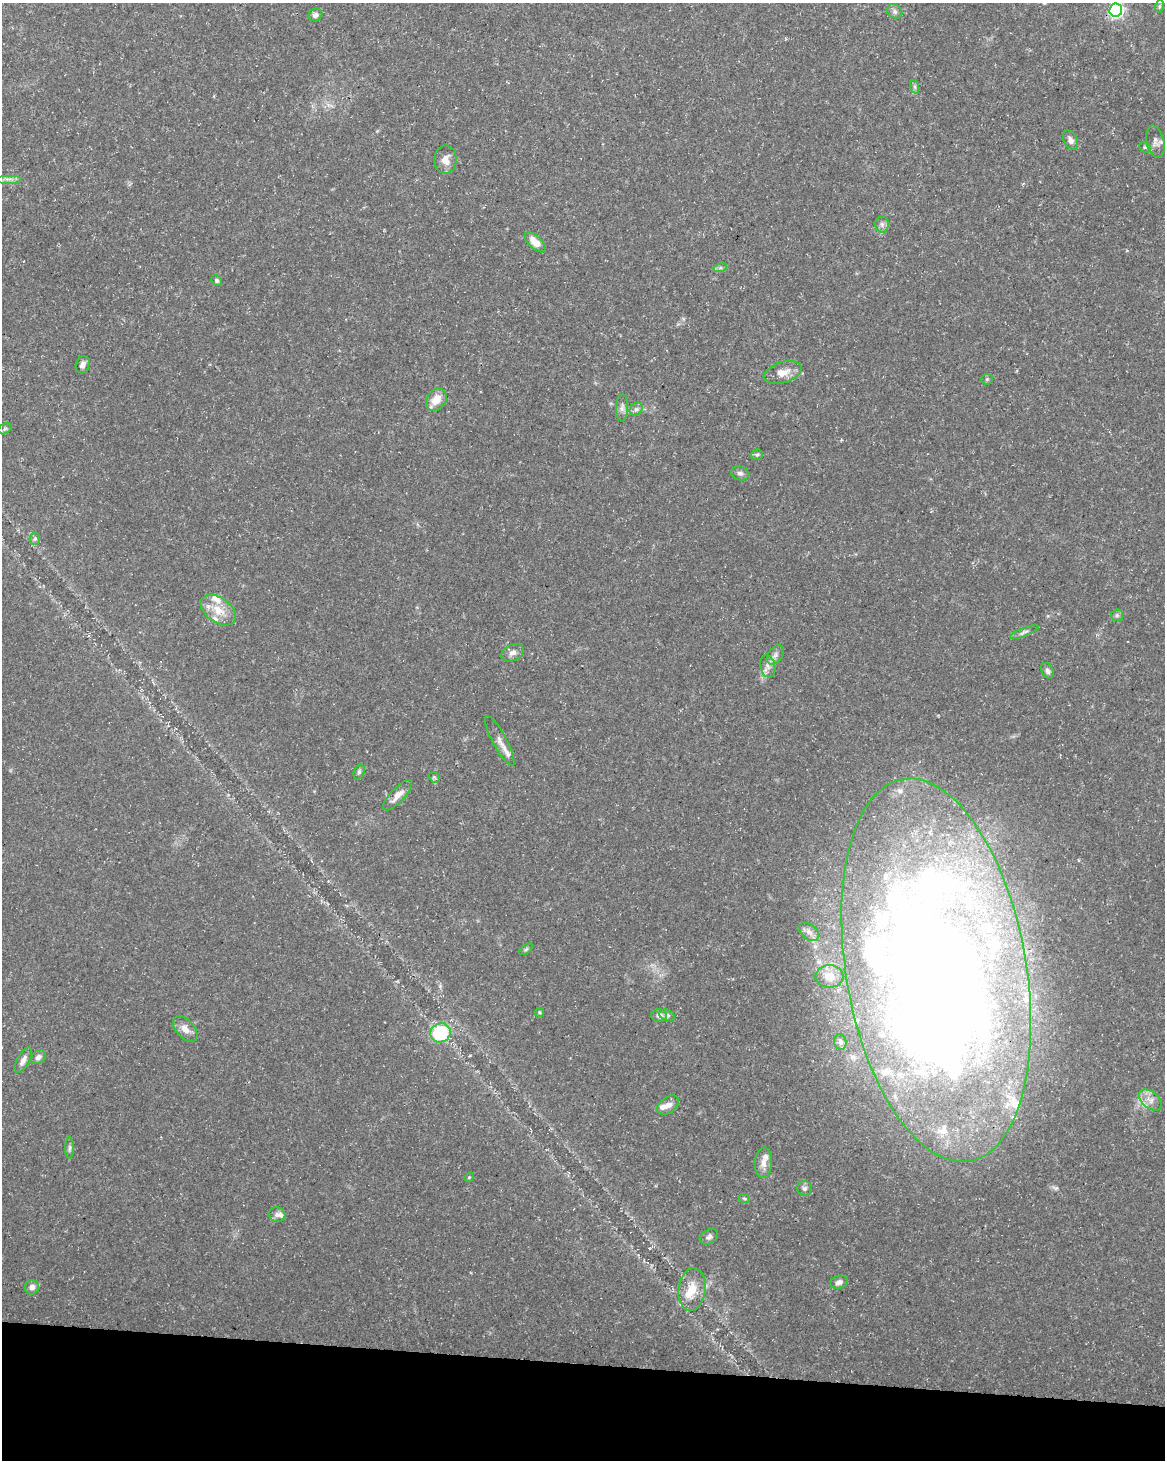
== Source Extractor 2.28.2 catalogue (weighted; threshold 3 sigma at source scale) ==
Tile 11 of 4 x 3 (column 3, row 3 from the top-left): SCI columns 2328-3490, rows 226-1683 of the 4663 x 4883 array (HDU 1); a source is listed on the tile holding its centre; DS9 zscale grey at full resolution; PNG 1167 x 1462 px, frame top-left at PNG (2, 3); each listed source drawn as its Kron ellipse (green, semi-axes under 4 px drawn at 4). Shown black and unused: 7% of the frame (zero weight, under 3 of 5 exposures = <1% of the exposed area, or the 3 px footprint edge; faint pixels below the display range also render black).
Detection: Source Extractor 2.28.2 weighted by HDU 2 'WHT'; one run over the whole footprint, this tile lists its part. Background 0.031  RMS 0.0025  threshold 0.0113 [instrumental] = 3 sigma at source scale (4.5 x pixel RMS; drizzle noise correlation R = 1.50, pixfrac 1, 0.0396/0.0396 arcsec/px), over >= 5 px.
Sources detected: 86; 4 inside a brighter object's white glare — neither listed nor drawn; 23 inside a brighter listed object's ellipse — not listed separately; the other 59 listed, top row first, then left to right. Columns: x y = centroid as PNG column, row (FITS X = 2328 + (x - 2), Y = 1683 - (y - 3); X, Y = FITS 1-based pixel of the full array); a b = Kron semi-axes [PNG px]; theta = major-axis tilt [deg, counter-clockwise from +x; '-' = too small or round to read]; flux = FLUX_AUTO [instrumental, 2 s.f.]
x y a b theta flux
1160 6 6 4 70 0.41
1116 10 6 6 - 63
895 12 8 6 -39 0.82
315 15 7 6 - 0.91
915 87 7 4 -72 0.51
1071 140 10 6 -61 1.2
1155 142 16 8 -77 1.4
1145 147 6 5 - 0.37
446 160 14 11 -89 2.4
8 179 13 3 0 0.78
882 224 8 6 -89 0.9
535 242 13 6 -43 3.1
720 268 7 4 18 0.49
217 280 6 4 -47 0.45
83 365 9 6 67 1.1
783 373 19 10 17 3
987 379 6 5 - 0.42
436 400 12 9 57 3.5
622 408 13 6 87 1
636 409 7 5 42 0.73
5 429 7 5 30 0.5
757 455 6 5 - 0.42
740 473 9 7 -18 0.84
35 539 6 5 - 0.5
218 610 20 12 -36 4.6
1117 615 6 6 - 0.54
1024 632 15 4 21 0.86
513 653 11 8 26 1.3
775 655 11 7 55 1.1
768 666 11 7 -76 1.3
1047 671 8 5 -63 0.86
500 741 28 7 -62 2
359 772 8 5 70 0.57
434 777 6 4 -43 0.41
398 795 20 7 47 2.3
809 932 11 7 -39 1.3
526 949 7 4 37 0.4
936 970 194 90 -80 350
829 976 14 11 0 3.4
540 1012 4 4 - 0.35
659 1015 8 6 -3 1.2
667 1015 8 5 -20 0.66
185 1029 15 9 -48 2
440 1033 10 9 - 17
840 1042 8 6 -73 0.74
38 1057 8 6 37 1
23 1060 14 6 62 1.4
1150 1100 13 8 -40 2
668 1105 12 8 38 1.7
69 1148 11 4 90 0.65
763 1163 15 8 86 1.9
469 1177 5 4 - 0.28
804 1188 7 7 - 0.71
744 1198 6 3 -19 0.32
277 1215 8 7 - 0.98
709 1237 10 7 30 0.89
839 1282 9 6 17 1.1
32 1287 7 7 - 1.4
692 1290 21 13 82 5.1
Overlapping masked pixels (flux is a lower limit): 1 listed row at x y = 936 970
Isophote crosses this tile's border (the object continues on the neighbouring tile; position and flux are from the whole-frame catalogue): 1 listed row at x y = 1116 10